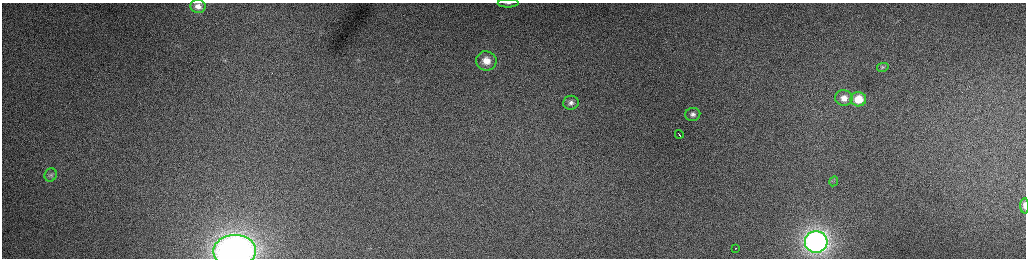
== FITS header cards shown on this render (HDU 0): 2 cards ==
NAXIS1  =                 2048 /fastest changing axis
NAXIS2  =                  512 /next to fastest changing axis

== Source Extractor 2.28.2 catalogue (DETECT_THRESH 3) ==
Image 2048 x 512 px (HDU 0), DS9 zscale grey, zoomed out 1/2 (1 PNG px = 2 x 2 image px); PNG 1028 x 260 px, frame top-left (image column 1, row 511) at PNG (2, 3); each listed source drawn as its Kron ellipse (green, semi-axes under 4 px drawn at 4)
Background 160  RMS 1.9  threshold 5.65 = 3 sigma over >= 5 px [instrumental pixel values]
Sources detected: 18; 3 cannot appear on this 1/2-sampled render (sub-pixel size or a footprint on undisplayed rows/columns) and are neither listed nor drawn; the other 15 listed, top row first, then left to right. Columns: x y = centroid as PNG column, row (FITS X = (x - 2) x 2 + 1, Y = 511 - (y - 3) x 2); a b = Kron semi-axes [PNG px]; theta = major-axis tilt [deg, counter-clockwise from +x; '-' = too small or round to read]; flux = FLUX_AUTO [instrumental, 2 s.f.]
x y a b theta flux
508 3 10 3 0 1200
198 6 7 6 - 2400
486 61 10 9 - 6200
883 67 6 4 13 590
844 98 8 8 - 3500
858 99 8 7 - 9100
571 103 8 7 - 1700
693 114 7 6 - 1600
679 134 4 1 - 1300
51 175 7 6 - 1000
834 181 5 3 - 460
1025 206 8 4 -88 2000
816 242 11 11 - 180000
736 248 2 1 - 440
235 251 21 16 3 180000
At the frame edge (FLAGS 8, measured only in part): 3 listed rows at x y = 508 3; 1025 206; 235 251
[3 sub-pixel or undisplayed-footprint detections neither listed nor drawn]